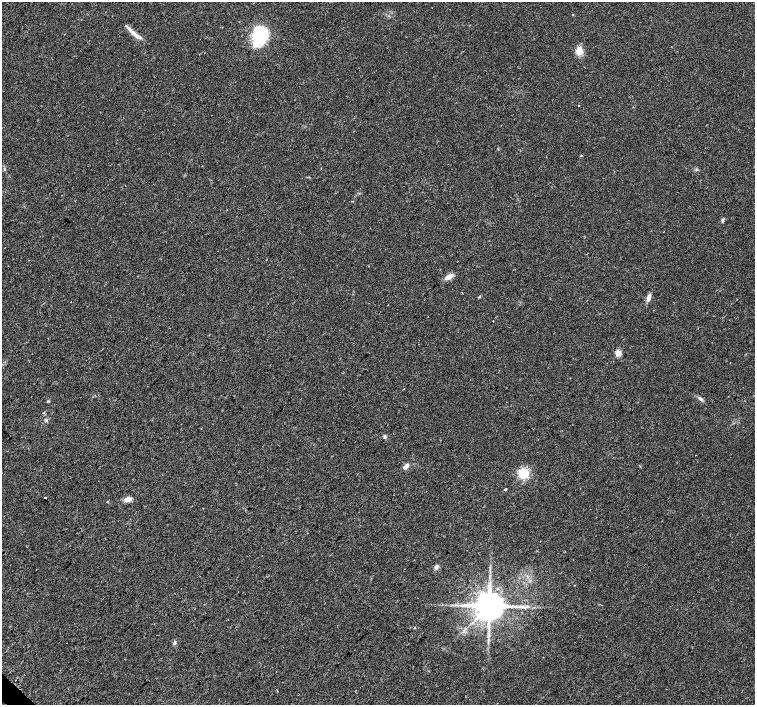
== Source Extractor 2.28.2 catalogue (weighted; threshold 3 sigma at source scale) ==
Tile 7 of 4 x 4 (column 3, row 2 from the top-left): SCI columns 3066-4570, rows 3019-4423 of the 6096 x 6087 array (HDU 1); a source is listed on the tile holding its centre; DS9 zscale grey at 2 x 2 block average (1 PNG px = mean of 2 x 2 image px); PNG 757 x 707 px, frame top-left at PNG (2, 2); no overlay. Shown black and unused: <1% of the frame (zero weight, under 2 of 3 exposures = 2% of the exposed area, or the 3 px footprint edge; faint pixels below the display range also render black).
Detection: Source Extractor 2.28.2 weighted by HDU 2 'WHT'; one run over the whole footprint, this tile lists its part. Background 0.0314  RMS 0.0055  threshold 0.0248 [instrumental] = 3 sigma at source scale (4.5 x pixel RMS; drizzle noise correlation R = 1.50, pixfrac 1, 0.0396/0.0396 arcsec/px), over >= 5 px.
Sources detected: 20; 1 inside a brighter listed object's ellipse — not listed separately; the other 19 listed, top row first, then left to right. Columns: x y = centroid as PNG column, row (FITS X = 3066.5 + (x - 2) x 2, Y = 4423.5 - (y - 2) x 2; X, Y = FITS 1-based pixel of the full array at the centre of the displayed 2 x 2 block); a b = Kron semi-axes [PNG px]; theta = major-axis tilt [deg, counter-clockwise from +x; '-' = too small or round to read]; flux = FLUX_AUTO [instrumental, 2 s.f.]
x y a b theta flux
133 33 11 5 -33 8
260 35 22 16 76 57
579 51 11 7 71 11
578 106 2 2 - 0.54
449 277 11 5 29 7.3
649 297 9 4 74 5.7
618 353 5 5 - 9.6
701 399 9 3 -36 3.2
46 421 4 3 - 1.5
385 437 5 4 - 2.1
406 466 8 5 44 4.8
523 473 4 4 - 110
505 489 3 2 - 1.3
45 498 2 2 - 4.9
127 499 8 7 - 6.1
436 567 6 4 71 3.7
36 569 2 2 - 0.5
489 606 7 6 - 3000
174 643 4 3 - 2
Diffuse or blended objects may show on this block-average render without a row.